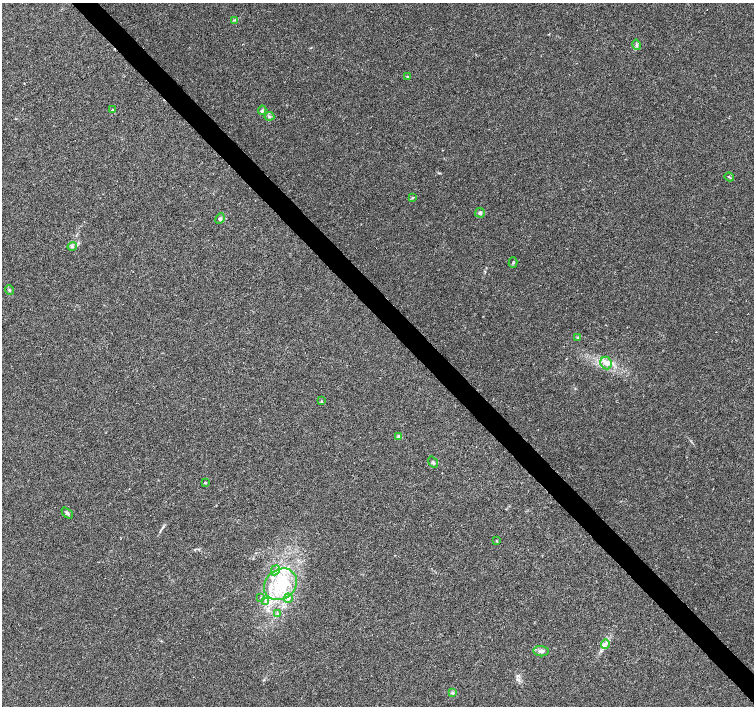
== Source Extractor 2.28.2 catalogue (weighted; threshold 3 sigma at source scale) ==
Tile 6 of 4 x 4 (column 2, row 2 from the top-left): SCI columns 1505-3008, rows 2965-4372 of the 6022 x 5995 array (HDU 1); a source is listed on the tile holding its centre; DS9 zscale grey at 2 x 2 block average (1 PNG px = mean of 2 x 2 image px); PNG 756 x 708 px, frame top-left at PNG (2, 3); each listed source drawn as its Kron ellipse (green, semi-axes under 4 px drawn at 4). Shown black and unused: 4% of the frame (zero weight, under 3 of 4 exposures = <1% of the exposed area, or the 3 px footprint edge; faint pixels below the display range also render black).
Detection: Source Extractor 2.28.2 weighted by HDU 2 'WHT'; one run over the whole footprint, this tile lists its part. Background 0.00756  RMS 0.0021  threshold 0.00959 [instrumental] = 3 sigma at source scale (4.5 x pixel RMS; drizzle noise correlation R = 1.50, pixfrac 1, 0.0396/0.0396 arcsec/px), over >= 5 px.
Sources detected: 32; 2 inside a brighter listed object's ellipse — not listed separately; the other 30 listed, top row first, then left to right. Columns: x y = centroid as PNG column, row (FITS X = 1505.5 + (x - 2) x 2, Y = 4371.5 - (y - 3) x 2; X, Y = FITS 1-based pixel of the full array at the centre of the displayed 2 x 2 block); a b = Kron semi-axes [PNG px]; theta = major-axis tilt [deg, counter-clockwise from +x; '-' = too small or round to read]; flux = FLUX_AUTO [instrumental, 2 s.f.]
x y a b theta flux
235 20 3 2 - 0.4
637 45 5 4 - 0.94
408 77 4 3 - 0.56
112 110 3 2 - 0.48
262 110 4 4 - 0.79
269 116 5 3 - 0.98
729 177 5 2 - 0.53
413 198 4 2 - 0.44
480 213 5 4 - 1.1
220 219 5 4 - 0.93
72 246 5 4 - 0.99
513 262 5 2 - 0.53
9 290 5 2 - 0.54
578 337 3 2 - 0.35
606 363 6 5 - 2.3
321 401 3 2 - 0.37
398 436 4 3 - 1.1
433 462 6 4 -55 0.96
205 483 2 2 - 0.72
67 513 6 3 -47 1
497 541 4 3 - 0.37
275 570 5 3 - 0.91
280 584 18 14 39 18
261 597 3 2 - 0.27
288 598 4 3 - 0.79
265 602 3 3 - 0.46
278 614 3 2 - 0.56
605 644 5 3 - 1.2
541 651 7 5 -7 1.7
453 693 4 3 - 0.65
Diffuse or blended objects may show on this block-average render without a row.